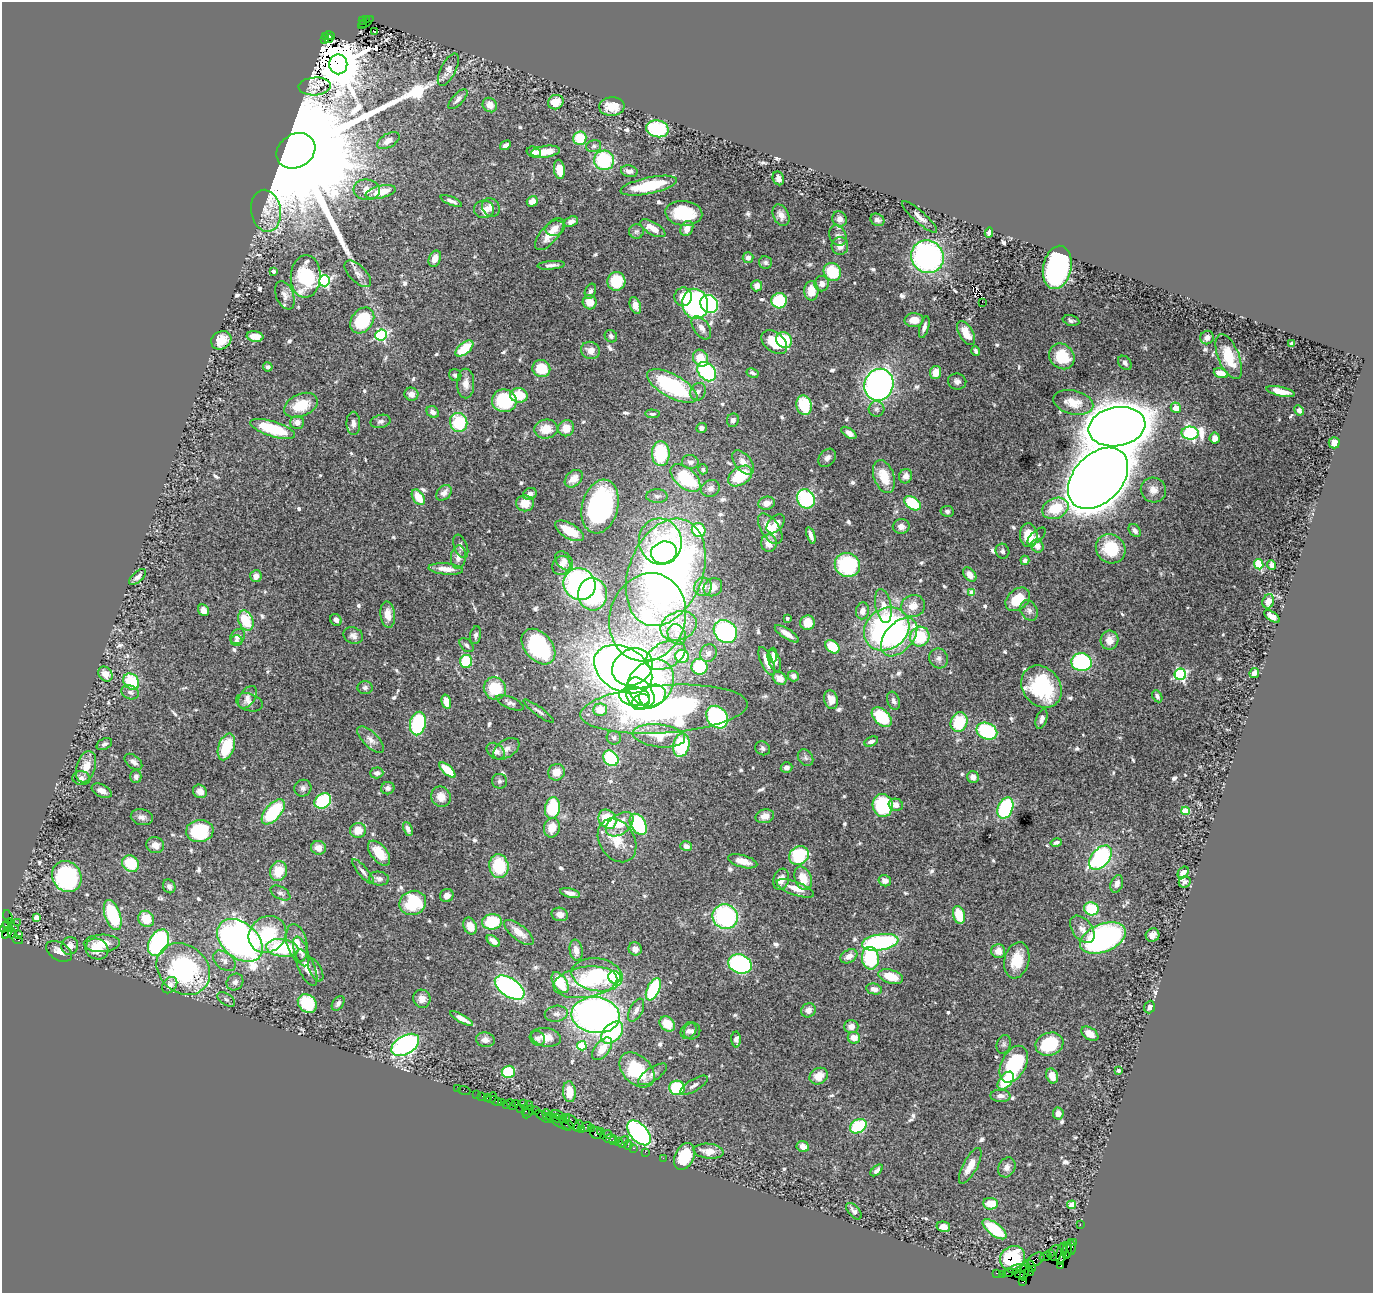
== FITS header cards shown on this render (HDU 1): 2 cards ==
NAXIS1  =                 1371
NAXIS2  =                 1291

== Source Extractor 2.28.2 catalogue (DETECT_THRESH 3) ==
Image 1371 x 1291 px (HDU 1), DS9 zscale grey, 1 PNG px = 1 image px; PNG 1375 x 1295 px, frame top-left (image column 1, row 1291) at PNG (2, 2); each listed source drawn as its Kron ellipse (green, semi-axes under 4 px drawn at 4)
Background 3.11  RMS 0.051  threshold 0.154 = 3 sigma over >= 5 px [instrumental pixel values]
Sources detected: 645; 2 with non-positive FLUX_AUTO (blend fragments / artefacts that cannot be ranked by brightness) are neither listed nor drawn; of the other 643, the 500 brightest by FLUX_AUTO listed and drawn (143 fainter detections omitted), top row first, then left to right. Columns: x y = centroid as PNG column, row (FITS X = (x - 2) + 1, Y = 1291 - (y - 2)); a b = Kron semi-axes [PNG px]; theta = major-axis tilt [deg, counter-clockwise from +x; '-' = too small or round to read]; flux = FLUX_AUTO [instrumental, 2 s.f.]
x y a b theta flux
366 19 3 2 - 210
362 20 3 2 - 230
366 22 9 2 36 340
362 24 2 2 - 220
374 31 3 2 - 13
330 35 6 2 -18 540
325 36 3 3 - 320
329 39 4 3 - 210
325 40 3 2 - 450
338 64 10 9 - 38000
448 70 18 7 63 28
315 86 16 9 3 24
458 99 13 5 46 16
556 102 8 7 - 59
490 105 8 6 -48 32
612 106 13 9 3 64
657 129 11 8 -12 270
580 138 7 6 - 110
388 141 12 6 29 30
505 145 6 4 30 16
594 146 7 6 - 9.6
296 151 20 16 33 270000
534 152 7 5 -14 17
546 152 14 6 8 57
604 160 10 10 - 260
559 169 10 5 -82 43
629 171 8 5 -12 16
778 178 7 5 -67 17
649 186 28 8 12 150
367 190 13 10 -5 35
381 192 15 6 14 79
451 201 11 4 -22 15
532 201 6 5 - 30
491 207 10 8 -55 19
484 209 10 8 -3 23
266 211 21 15 -80 55
684 213 18 12 -5 170
781 215 11 7 -65 24
919 217 23 6 -41 23
840 219 8 7 - 19
877 220 7 6 - 13
571 222 7 5 24 16
555 228 10 7 14 25
653 228 14 6 -30 40
687 229 8 6 62 29
636 231 7 7 - 8.9
989 233 5 4 - 10
549 234 19 8 50 52
838 236 10 8 -60 14
840 246 9 8 - 23
927 257 17 16 - 820
748 258 5 5 - 14
435 259 8 6 67 29
765 262 6 6 - 9.6
551 265 14 4 5 16
1057 267 22 14 78 750
273 271 4 3 - 15
832 272 9 8 - 120
358 274 17 8 -46 24
306 276 21 15 86 230
325 281 5 5 - 600
616 281 9 9 - 120
822 284 7 7 - 21
757 286 5 5 - 25
590 291 8 5 68 12
811 291 10 7 -90 60
285 295 15 9 -67 21
683 297 9 8 - 50
779 301 7 7 - 180
590 302 7 7 - 42
982 302 3 2 - 9.6
695 304 15 13 -77 720
709 304 9 8 - 400
635 305 9 5 -70 24
362 320 14 10 52 220
914 320 9 7 1 44
1071 320 8 5 -14 9.5
924 327 11 4 74 15
701 328 13 7 -54 25
966 333 13 7 -59 38
381 335 6 5 - 470
255 336 8 5 -8 46
611 336 6 5 - 9.1
1207 337 7 6 - 15
221 340 10 8 28 58
784 340 8 7 - 150
774 342 14 9 -39 96
1291 344 4 3 - 10
464 348 10 5 40 110
591 350 10 8 -21 30
976 351 5 4 - 10
1062 356 13 12 - 130
1229 357 24 10 -68 87
700 358 9 7 -61 69
1125 363 8 6 -47 12
268 367 5 4 - 9.1
541 369 9 8 - 90
707 372 11 8 -49 330
935 372 6 5 - 42
753 373 6 4 -27 11
1221 373 7 4 -19 36
455 375 6 5 - 9.7
957 381 9 8 - 17
466 384 15 8 -90 29
879 385 16 14 69 1400
672 386 28 11 -29 380
698 392 9 7 60 15
1281 392 15 4 -13 35
411 394 7 6 - 22
519 395 9 7 -7 82
504 401 12 11 - 200
1073 402 20 12 -14 64
301 405 18 11 24 97
804 405 10 7 -77 150
1176 408 5 5 - 34
877 409 8 8 - 11
1299 410 5 4 - 15
433 412 6 5 - 16
652 414 7 4 -4 9.8
733 420 7 6 - 14
380 421 10 6 14 12
297 422 7 6 - 22
459 422 9 8 - 180
353 423 12 7 -89 17
1117 427 28 19 10 15000
566 428 8 8 - 43
701 428 5 5 - 12
273 429 23 7 -18 160
546 429 12 9 5 57
849 433 8 4 -35 17
1190 433 8 6 -3 700
1215 438 5 5 - 24
1334 443 5 5 - 25
661 454 12 9 -88 200
827 458 10 7 48 17
690 462 8 7 - 13
743 462 14 8 -52 31
703 469 5 5 - 11
740 476 13 9 34 130
906 476 7 6 - 22
884 477 17 10 -70 79
685 478 18 10 -41 230
1098 478 35 24 47 14000
574 479 10 7 43 33
710 488 9 8 - 20
1153 490 13 12 - 32
444 493 9 6 46 20
530 494 7 5 21 19
657 496 10 7 -1 13
418 497 9 5 -55 64
806 499 10 8 -59 310
525 503 9 8 - 54
767 503 8 6 15 26
912 503 9 6 -34 130
600 507 27 18 76 550
1055 508 13 10 24 100
947 511 7 5 -10 9.8
776 524 11 7 47 27
901 527 8 7 - 20
770 529 17 9 -56 65
699 530 7 6 - 160
569 531 16 7 -31 70
1135 531 7 5 -51 13
811 535 8 3 -70 17
1029 535 12 9 -84 77
1037 536 11 5 43 9.9
660 542 23 21 -77 220
769 543 9 8 - 31
461 546 12 6 -69 15
1037 546 7 6 - 24
1111 549 15 14 - 140
1002 551 7 6 - 9.6
664 552 13 11 17 560
458 557 12 7 85 24
1025 560 5 4 - 16
564 561 11 7 -50 19
1259 564 5 4 - 160
561 565 10 8 53 25
847 565 13 12 - 300
1272 565 5 4 - 23
446 569 17 5 -5 38
666 572 56 37 69 2700
970 575 8 5 -51 26
256 576 6 5 - 26
138 577 10 5 41 15
580 584 16 15 - 900
703 587 9 8 - 27
713 587 10 8 41 28
972 593 4 4 - 55
592 594 16 14 -85 160
1018 599 14 10 42 92
1268 601 7 5 68 45
883 606 17 8 -79 43
913 606 12 11 - 43
204 610 6 5 - 29
1029 610 11 8 -60 17
862 611 8 6 82 24
388 615 13 7 -83 41
1272 616 9 4 -35 23
648 617 45 38 72 360
787 618 3 3 - 9
336 620 6 5 - 16
246 621 10 7 -67 110
807 623 7 7 - 53
679 626 19 14 23 71
887 629 24 20 36 1000
725 631 12 10 -39 470
677 634 11 8 -59 23
787 634 14 5 -33 29
476 635 9 5 78 12
237 636 8 6 46 17
353 636 10 8 -23 17
899 637 22 14 49 150
920 637 10 9 - 160
1109 640 9 9 - 35
237 641 6 5 - 8.9
467 645 8 5 -44 9.6
538 647 20 13 -49 380
832 647 8 5 -38 98
708 653 9 8 - 15
666 655 21 13 26 72
773 655 7 4 90 10
682 656 7 6 - 150
939 658 10 9 - 17
466 661 6 6 - 130
767 661 15 6 -65 45
774 661 11 6 -70 23
1082 662 10 9 - 410
632 667 21 17 30 1500
700 667 8 8 - 150
623 669 31 21 -28 3000
1254 673 5 4 - 15
105 674 8 6 -54 33
1180 674 6 5 - 520
793 676 6 5 - 12
780 678 7 6 - 30
131 682 9 7 -48 150
650 684 27 21 48 540
1041 687 22 18 -52 280
365 688 7 6 - 10
495 688 11 10 - 130
130 692 9 7 -19 15
641 692 17 10 -51 1300
635 696 15 9 -8 690
652 696 14 10 25 270
1157 696 6 4 -62 12
247 697 12 7 56 19
831 700 9 6 -72 36
893 701 9 6 -69 13
249 702 14 8 -17 20
446 702 7 4 -76 50
641 702 9 7 29 340
510 703 14 5 -23 14
664 709 84 24 4 1400
600 710 7 6 - 61
539 711 19 3 -36 11
717 717 12 10 -50 440
882 717 12 7 -45 170
1042 719 10 5 72 15
959 722 10 8 67 160
418 724 12 8 77 250
987 731 11 8 -24 260
659 736 26 11 -7 110
614 738 7 7 - 11
371 740 17 7 -45 25
871 741 7 4 25 12
104 744 8 5 28 12
681 745 12 8 79 240
226 747 14 8 71 120
763 748 8 6 -31 10
506 749 14 8 34 24
496 751 10 7 -38 23
611 758 8 7 - 230
806 758 9 7 -54 11
133 762 10 6 -39 18
86 767 16 9 73 60
786 767 6 5 - 12
447 770 10 4 -42 96
556 772 8 8 - 43
377 773 6 5 - 15
136 777 6 5 - 14
973 777 6 5 - 18
81 778 9 7 -8 16
500 781 7 7 - 9.2
303 788 8 8 - 13
388 788 7 6 - 11
102 791 10 6 -26 27
200 791 7 6 - 28
441 797 10 9 - 37
323 801 9 7 36 300
883 805 11 10 - 250
896 805 7 6 - 24
552 808 11 7 79 200
1005 808 11 7 67 360
1185 811 4 4 - 140
273 812 15 7 49 220
765 816 9 7 15 25
142 817 11 8 -12 17
607 819 10 8 -57 140
620 824 15 9 37 70
638 824 11 7 -60 290
552 828 10 8 75 50
408 829 7 4 -65 14
358 830 8 7 - 43
200 831 14 11 6 220
617 840 23 17 -57 81
1056 842 5 4 - 9.4
155 845 9 8 - 28
686 846 6 5 - 22
318 848 7 7 - 28
379 853 15 8 -51 70
799 855 10 9 - 190
1100 858 14 8 48 510
743 861 15 6 -15 42
131 864 9 7 -36 130
499 866 12 9 -81 170
278 871 10 8 69 69
363 871 16 5 -50 14
1183 872 6 5 - 25
67 877 16 14 -55 490
803 878 12 8 -68 55
379 879 10 7 -8 14
781 879 11 7 71 34
885 881 6 5 - 18
1185 882 6 5 - 11
1117 884 9 6 69 22
169 886 7 6 - 12
795 888 20 6 -20 47
280 893 11 6 -29 10
570 893 10 4 -13 19
447 896 7 6 - 20
413 903 13 12 - 200
1091 909 7 6 - 140
560 914 8 6 -14 21
113 915 16 7 -71 240
959 915 9 5 -73 96
8 917 8 4 -71 260
36 917 4 4 - 36
725 917 13 12 - 480
146 919 8 7 - 74
17 922 2 2 - 95
492 922 10 7 7 160
6 925 8 4 56 1200
470 926 9 6 -65 39
11 927 8 3 -22 800
1082 929 15 9 -52 28
7 932 7 3 54 750
519 932 18 7 -38 46
12 933 5 3 - 1400
18 934 2 2 - 51
267 934 20 17 39 200
1153 935 7 6 - 17
1103 938 24 14 23 780
18 940 5 3 - 160
240 940 26 17 -40 2000
493 941 7 4 -37 24
880 942 18 8 9 480
102 943 18 8 2 53
159 943 14 9 60 480
297 943 19 10 -76 46
70 946 9 8 - 24
282 948 16 9 -8 210
97 949 12 10 -31 68
635 949 7 6 - 21
576 950 11 6 -80 29
59 951 14 8 -31 28
301 951 15 6 -71 20
998 951 7 7 - 31
849 956 9 6 30 26
870 958 11 8 -86 230
1017 960 18 12 77 77
224 961 13 8 -38 22
740 964 12 9 -19 570
307 967 20 8 -67 39
183 969 28 24 -41 570
316 970 12 6 -64 14
597 975 25 16 -8 230
614 977 6 6 - 470
891 977 12 7 -17 74
235 982 9 7 44 15
585 982 32 15 8 160
560 983 12 6 -58 150
170 985 9 6 54 19
510 987 17 9 -34 730
653 989 12 6 64 260
874 989 8 5 -12 21
226 999 10 5 -33 9.2
422 999 9 8 - 27
307 1003 10 8 -46 180
338 1003 8 5 55 15
1149 1007 6 5 - 9.8
636 1010 12 6 63 18
808 1010 7 6 - 21
556 1014 11 8 9 18
596 1015 24 18 -7 1700
462 1019 13 4 -29 24
667 1024 8 6 -42 65
851 1026 7 6 - 22
688 1031 9 7 53 13
692 1031 8 8 - 13
612 1033 13 8 46 260
1090 1034 9 6 -35 29
546 1037 15 9 -10 42
537 1038 8 7 - 14
854 1038 6 5 - 40
736 1039 8 4 -88 16
485 1040 9 7 -9 20
1004 1044 9 7 70 10
1049 1044 14 11 19 210
405 1045 15 9 31 780
582 1046 5 4 - 130
602 1049 13 7 51 58
1014 1064 20 12 63 260
637 1070 20 14 -44 210
1118 1070 3 3 - 12
508 1072 7 6 - 150
652 1074 16 7 34 22
819 1076 9 8 - 46
1052 1076 8 5 -70 34
1006 1081 10 6 52 110
694 1085 16 6 31 17
457 1088 2 2 - 33
677 1088 7 7 - 210
464 1090 6 2 -18 72
569 1092 10 6 -84 59
477 1094 2 2 - 97
482 1096 2 2 - 47
1001 1096 10 6 -1 17
487 1097 3 3 - 110
492 1097 6 2 47 82
496 1101 6 3 -26 170
502 1103 3 3 - 260
523 1103 2 2 - 110
506 1104 3 2 - 210
511 1104 6 4 -52 550
516 1104 3 2 - 240
529 1105 4 3 - 380
521 1108 3 2 - 160
526 1111 3 2 - 230
535 1111 2 2 - 170
529 1112 7 3 59 440
1058 1113 6 5 - 21
547 1115 5 3 - 380
558 1115 6 3 -34 600
543 1117 9 3 -35 650
566 1117 2 2 - 150
557 1118 5 3 - 580
563 1119 3 2 - 220
558 1122 14 4 -31 1200
573 1123 10 4 -52 1100
567 1125 6 3 -18 480
578 1126 6 4 72 730
858 1126 9 6 33 220
586 1127 6 3 35 240
591 1128 3 2 - 310
582 1129 4 3 - 220
601 1131 3 2 - 410
596 1133 6 5 - 580
639 1133 15 8 -48 680
608 1134 4 2 - 170
610 1139 7 3 -3 580
613 1141 3 3 - 190
618 1141 3 3 - 270
624 1142 6 3 52 640
628 1145 4 2 - 170
803 1146 6 5 - 29
634 1148 3 2 - 200
709 1151 15 7 -6 41
645 1152 2 2 - 71
684 1156 14 9 66 130
663 1158 2 2 - 85
970 1166 20 7 62 43
1007 1167 10 8 62 19
877 1170 7 4 42 12
991 1204 7 5 -5 61
1071 1205 4 4 - 93
854 1211 10 5 -49 15
1080 1225 3 2 - 90
943 1227 7 5 -13 35
995 1229 14 6 -38 180
1074 1242 3 3 - 320
1071 1247 8 3 -84 500
1067 1250 8 4 -80 660
1051 1253 3 2 - 180
1055 1253 8 6 76 920
1061 1254 11 5 80 1200
1066 1255 3 2 - 130
1045 1256 6 2 20 170
1013 1258 13 11 39 170
1036 1260 9 6 32 920
1030 1266 7 4 -53 760
1061 1266 3 3 - 38
1017 1269 9 4 11 1200
1025 1270 10 4 80 1100
1008 1272 6 2 19 220
1029 1272 4 2 - 120
996 1273 3 2 - 93
1020 1274 5 3 - 280
1002 1275 4 3 - 350
1023 1282 4 2 - 71
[143 fainter detections neither listed nor drawn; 2 non-positive-flux detections neither listed nor drawn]